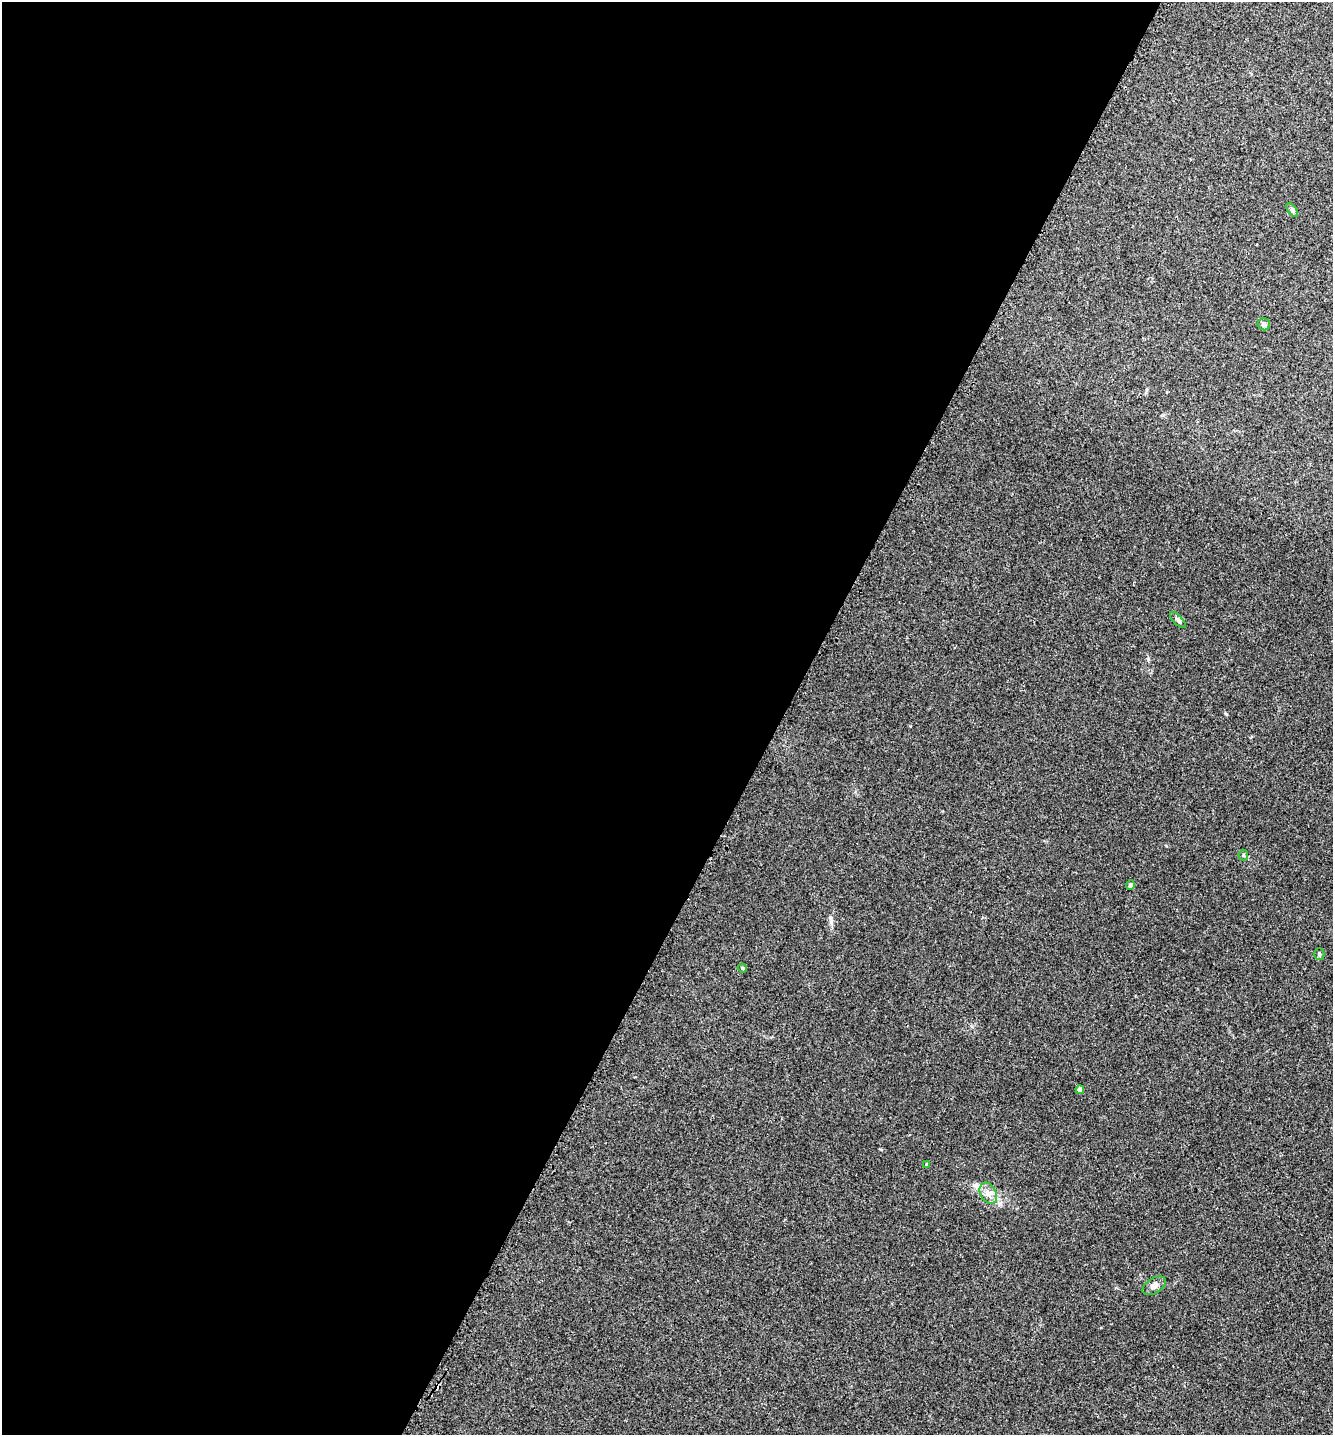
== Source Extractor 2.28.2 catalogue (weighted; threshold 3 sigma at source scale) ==
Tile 5 of 4 x 4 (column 1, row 2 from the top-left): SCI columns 161-1491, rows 2897-4329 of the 5791 x 5784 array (HDU 1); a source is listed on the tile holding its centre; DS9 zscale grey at full resolution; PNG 1335 x 1437 px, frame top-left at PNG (2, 2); each listed source drawn as its Kron ellipse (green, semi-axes under 4 px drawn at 4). Shown black and unused: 59% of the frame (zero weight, under 3 of 4 exposures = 2% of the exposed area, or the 3 px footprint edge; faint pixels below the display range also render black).
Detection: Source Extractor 2.28.2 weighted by HDU 2 'WHT'; one run over the whole footprint, this tile lists its part. Background 0.0172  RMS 0.0044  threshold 0.02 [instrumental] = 3 sigma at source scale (4.5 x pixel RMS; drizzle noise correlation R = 1.50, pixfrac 1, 0.05/0.05 arcsec/px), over >= 5 px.
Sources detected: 12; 1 cosmic-ray / hot-pixel residue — neither listed nor drawn; the other 11 listed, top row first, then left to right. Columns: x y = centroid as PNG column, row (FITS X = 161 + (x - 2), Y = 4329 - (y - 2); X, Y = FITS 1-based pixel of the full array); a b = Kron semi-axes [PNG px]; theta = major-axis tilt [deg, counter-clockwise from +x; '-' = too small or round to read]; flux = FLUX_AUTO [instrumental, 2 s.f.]
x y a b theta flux
1292 210 8 4 -53 0.84
1264 324 6 6 - 1.5
1178 620 10 4 -46 0.95
1243 855 5 5 - 0.58
1130 885 4 4 - 1.4
1319 954 5 5 - 0.69
742 968 5 3 - 0.67
1080 1090 4 4 - 2.7
927 1165 4 4 - 0.97
988 1193 11 8 -61 2.8
1154 1286 13 7 33 2.4
Unlisted compact peaks at least as high as the median listed source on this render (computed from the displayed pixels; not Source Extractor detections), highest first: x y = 1226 714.